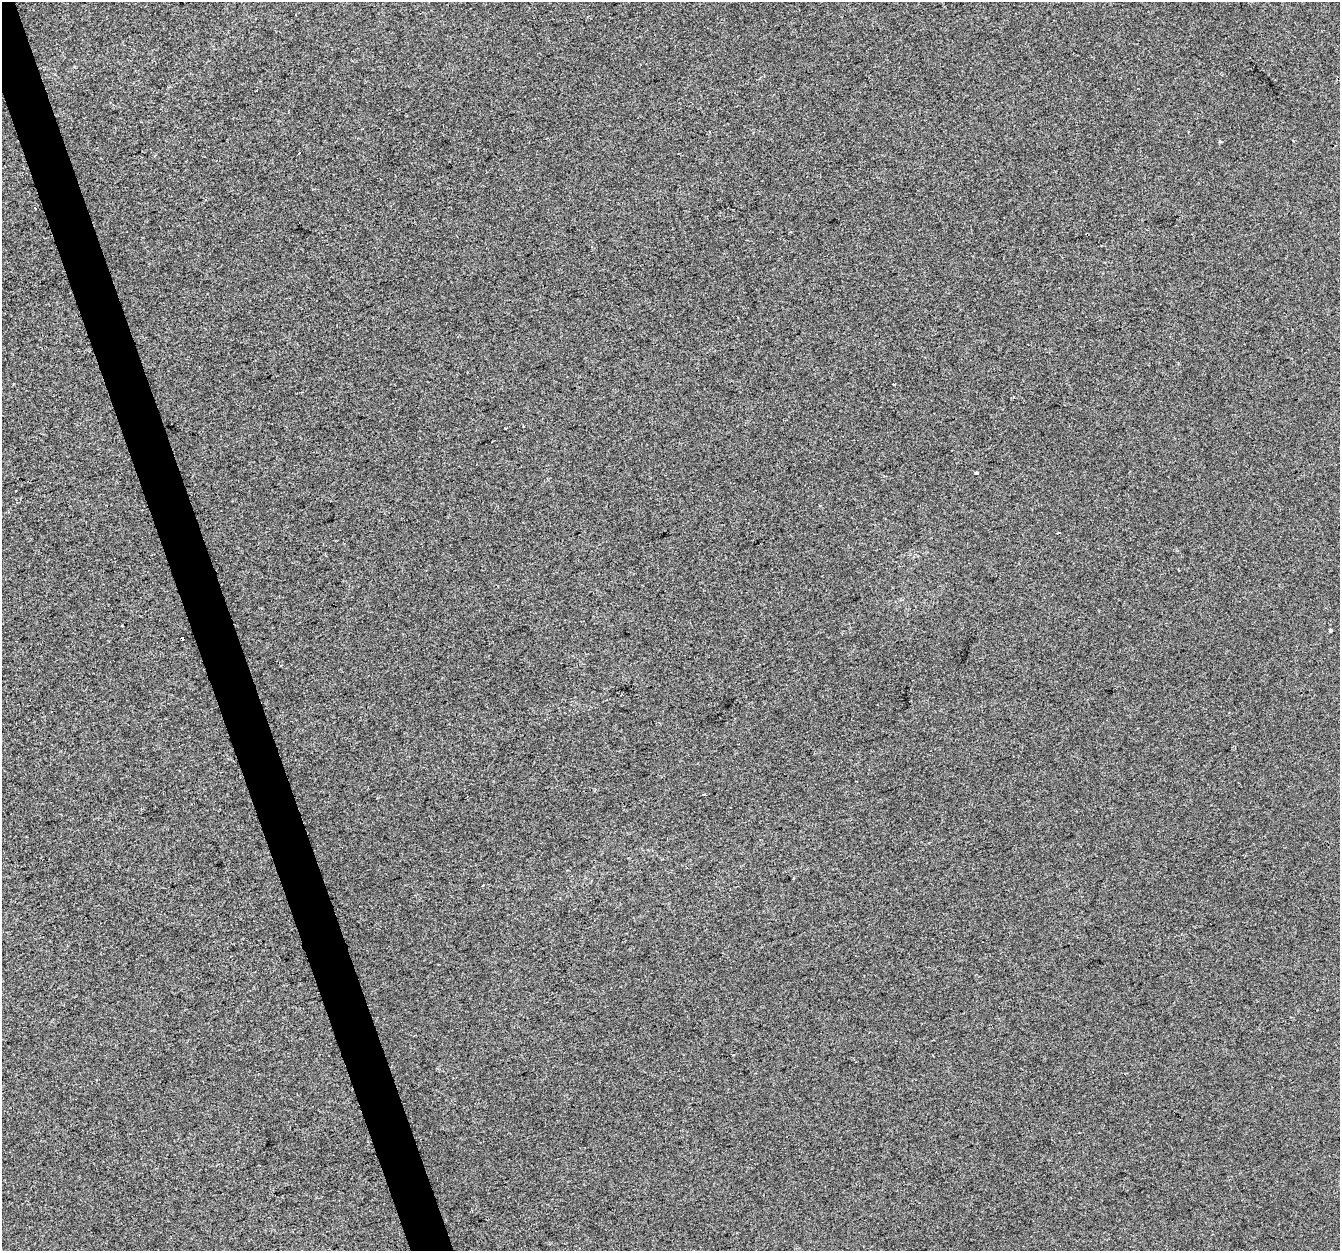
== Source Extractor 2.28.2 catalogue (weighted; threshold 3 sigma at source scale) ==
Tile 11 of 4 x 4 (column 3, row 3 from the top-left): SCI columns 2677-4014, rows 1364-2612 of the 5352 x 5172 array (HDU 1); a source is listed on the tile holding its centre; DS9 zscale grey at full resolution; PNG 1342 x 1253 px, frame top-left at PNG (2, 2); no overlay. Shown black and unused: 3% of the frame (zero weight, under 2 of 3 exposures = <1% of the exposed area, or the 3 px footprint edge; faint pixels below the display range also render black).
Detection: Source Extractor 2.28.2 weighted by HDU 2 'WHT'; one run over the whole footprint, this tile lists its part. Background 7.22e-04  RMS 0.0058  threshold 0.026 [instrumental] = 3 sigma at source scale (4.5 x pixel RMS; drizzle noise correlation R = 1.50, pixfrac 1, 0.0396/0.0396 arcsec/px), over >= 5 px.
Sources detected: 10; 4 cosmic-ray / hot-pixel residue — not listed; the other 6 listed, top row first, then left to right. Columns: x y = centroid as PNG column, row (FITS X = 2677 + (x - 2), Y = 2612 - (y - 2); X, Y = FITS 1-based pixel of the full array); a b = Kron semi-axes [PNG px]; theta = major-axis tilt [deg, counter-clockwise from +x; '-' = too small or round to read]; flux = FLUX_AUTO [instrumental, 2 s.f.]
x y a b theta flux
710 132 3 2 - 0.66
1221 142 4 3 - 0.82
299 153 3 3 - 2.3
975 473 3 3 - 2.4
1330 630 3 3 - 1.7
483 885 3 2 - 0.96